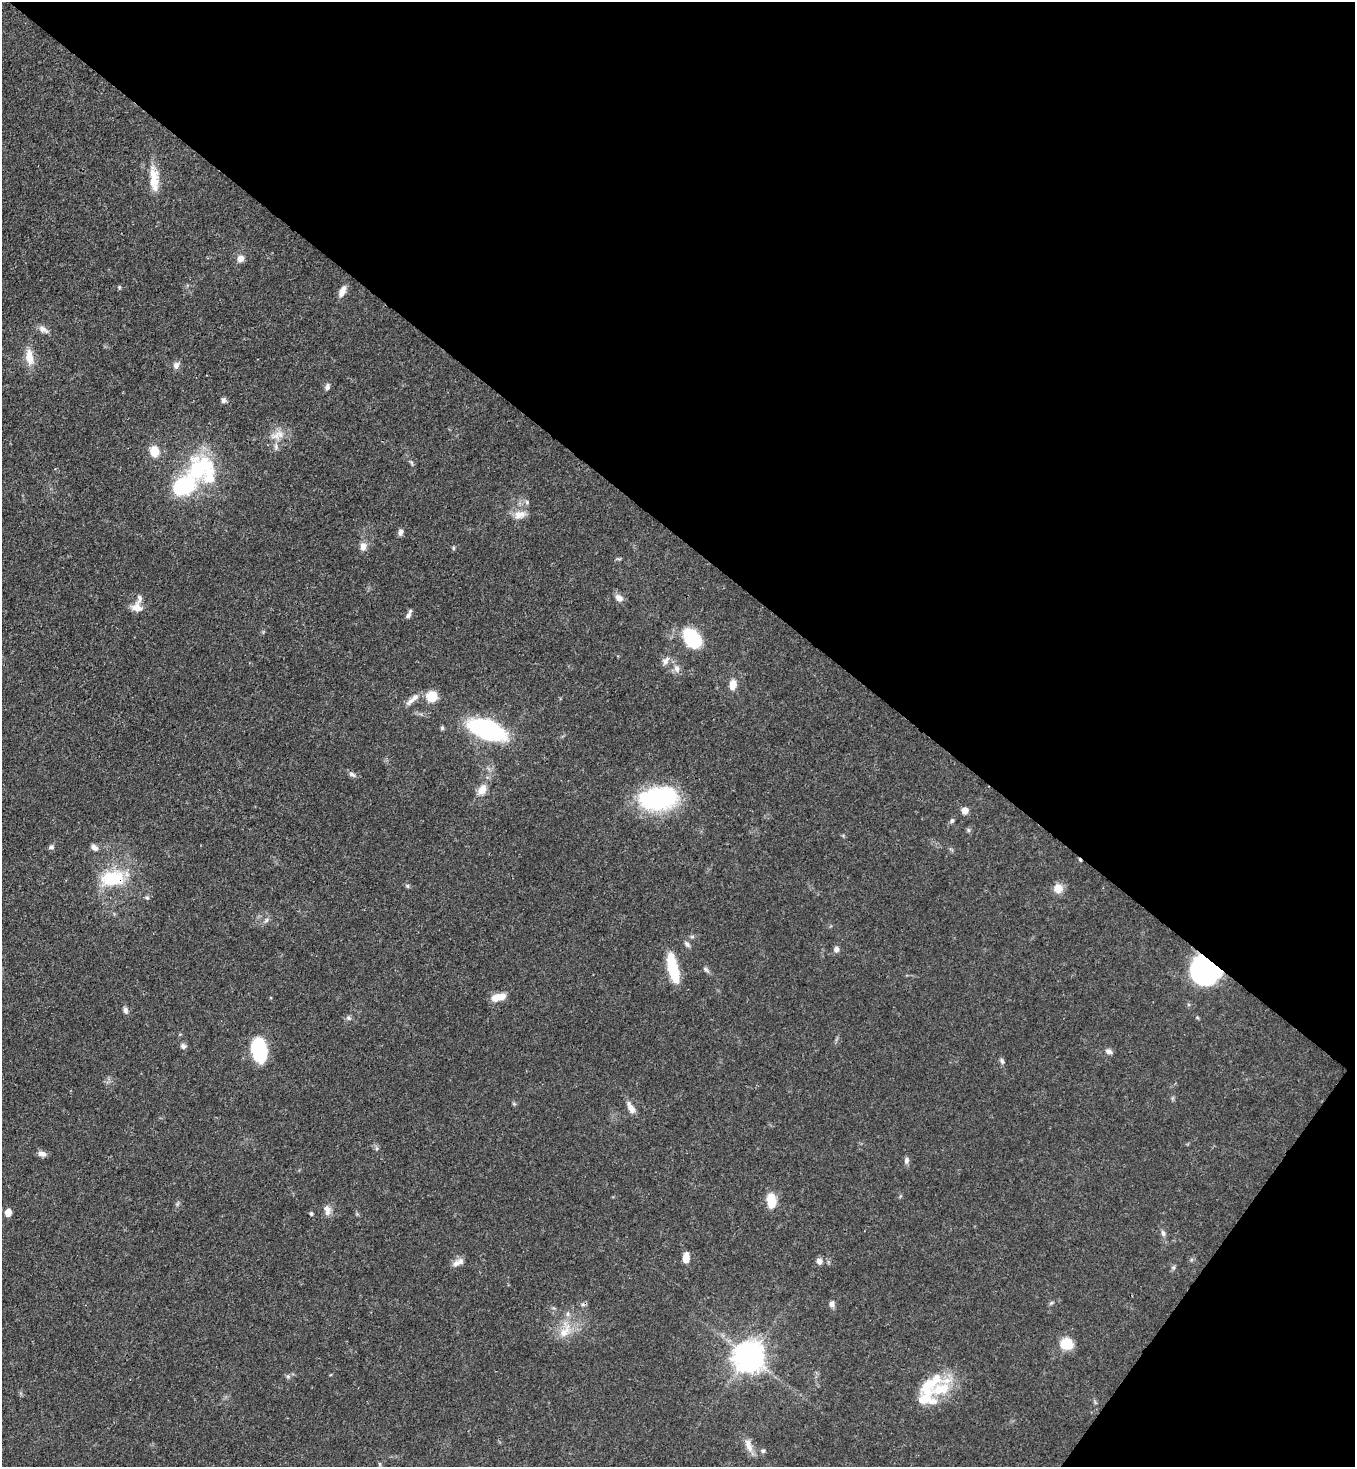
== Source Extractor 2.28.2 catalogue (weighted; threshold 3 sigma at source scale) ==
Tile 8 of 4 x 4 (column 4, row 2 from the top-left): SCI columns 4424-5776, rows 2991-4455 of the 6001 x 5979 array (HDU 1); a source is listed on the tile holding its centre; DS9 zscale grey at full resolution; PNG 1357 x 1469 px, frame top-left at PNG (2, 2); no overlay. Shown black and unused: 40% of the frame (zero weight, under 3 of 4 exposures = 7% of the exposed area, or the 3 px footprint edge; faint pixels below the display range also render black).
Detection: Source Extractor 2.28.2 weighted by HDU 2 'WHT'; one run over the whole footprint, this tile lists its part. Background 0.0679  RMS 0.0035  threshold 0.0158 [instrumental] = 3 sigma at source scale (4.5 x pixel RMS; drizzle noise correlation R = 1.50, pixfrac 1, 0.05/0.05 arcsec/px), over >= 5 px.
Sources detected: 83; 1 cosmic-ray / hot-pixel residue — not listed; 7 inside a brighter listed object's ellipse — not listed separately; the other 75 listed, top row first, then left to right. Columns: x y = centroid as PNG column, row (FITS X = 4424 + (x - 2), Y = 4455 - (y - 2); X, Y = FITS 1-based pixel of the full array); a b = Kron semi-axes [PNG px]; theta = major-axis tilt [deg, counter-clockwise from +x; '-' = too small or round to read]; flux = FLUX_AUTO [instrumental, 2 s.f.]
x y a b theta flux
154 179 37 11 -84 7.2
240 259 9 8 - 2
119 287 5 4 - 0.44
342 291 14 7 63 2.7
43 329 15 7 -32 1.9
29 357 20 9 -82 5
176 365 10 8 68 1.5
327 387 8 5 72 1.2
223 401 7 6 - 1
276 435 15 11 12 4
276 446 9 5 -65 1.1
154 451 13 10 -74 5
209 473 47 17 -80 18
184 486 25 17 34 27
519 515 18 12 13 3.8
400 532 9 6 77 1.3
363 547 10 8 81 2.3
453 548 5 4 - 0.5
619 598 12 7 -42 2.1
137 607 16 11 -15 3.1
408 616 9 6 54 1.2
692 638 20 14 -51 20
665 661 11 8 58 1.8
677 669 11 7 -66 1.9
733 685 12 7 80 3.7
432 697 8 8 - 11
411 701 17 7 42 2.4
442 728 6 5 - 0.55
487 729 23 11 -21 80
352 774 11 6 -26 1.2
482 790 13 9 57 3.8
659 798 40 22 8 47
965 810 7 7 - 2.5
952 821 6 5 - 0.67
968 830 6 5 - 0.6
51 847 7 6 - 1
94 847 9 6 -39 1.5
113 878 32 20 6 17
407 886 6 5 - 0.58
1058 888 9 9 - 4.4
147 898 6 5 - 0.65
266 920 7 5 47 0.88
692 937 6 4 0 0.59
687 944 9 5 -44 0.95
836 949 8 7 - 1.3
673 968 30 9 -77 16
706 969 10 5 -42 0.9
1205 971 27 22 -39 50
498 997 17 8 13 4.5
125 1010 9 6 -81 1.2
349 1018 7 5 -22 0.85
183 1046 8 7 - 1.1
259 1050 20 12 -79 29
1108 1051 8 6 -25 1.4
1002 1061 8 5 -70 0.86
631 1108 16 7 -58 2.7
42 1154 10 7 -21 1.7
906 1160 10 6 84 1.1
771 1201 16 10 -84 6.6
327 1210 15 8 -82 2.3
8 1212 7 6 - 3.1
311 1214 5 4 - 0.51
1163 1233 9 6 -72 1.1
686 1258 11 6 85 3.9
819 1261 8 7 - 1.5
456 1263 11 8 41 2
1173 1268 7 5 54 0.7
1051 1303 6 4 45 0.55
832 1304 7 6 - 1.4
564 1331 26 13 65 7.1
1067 1344 11 11 - 8.7
749 1357 9 9 - 550
941 1389 44 24 45 15
749 1445 19 8 -72 3.4
763 1451 6 5 - 0.78
Overlapping masked pixels (flux is a lower limit): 2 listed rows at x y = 113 878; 1205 971